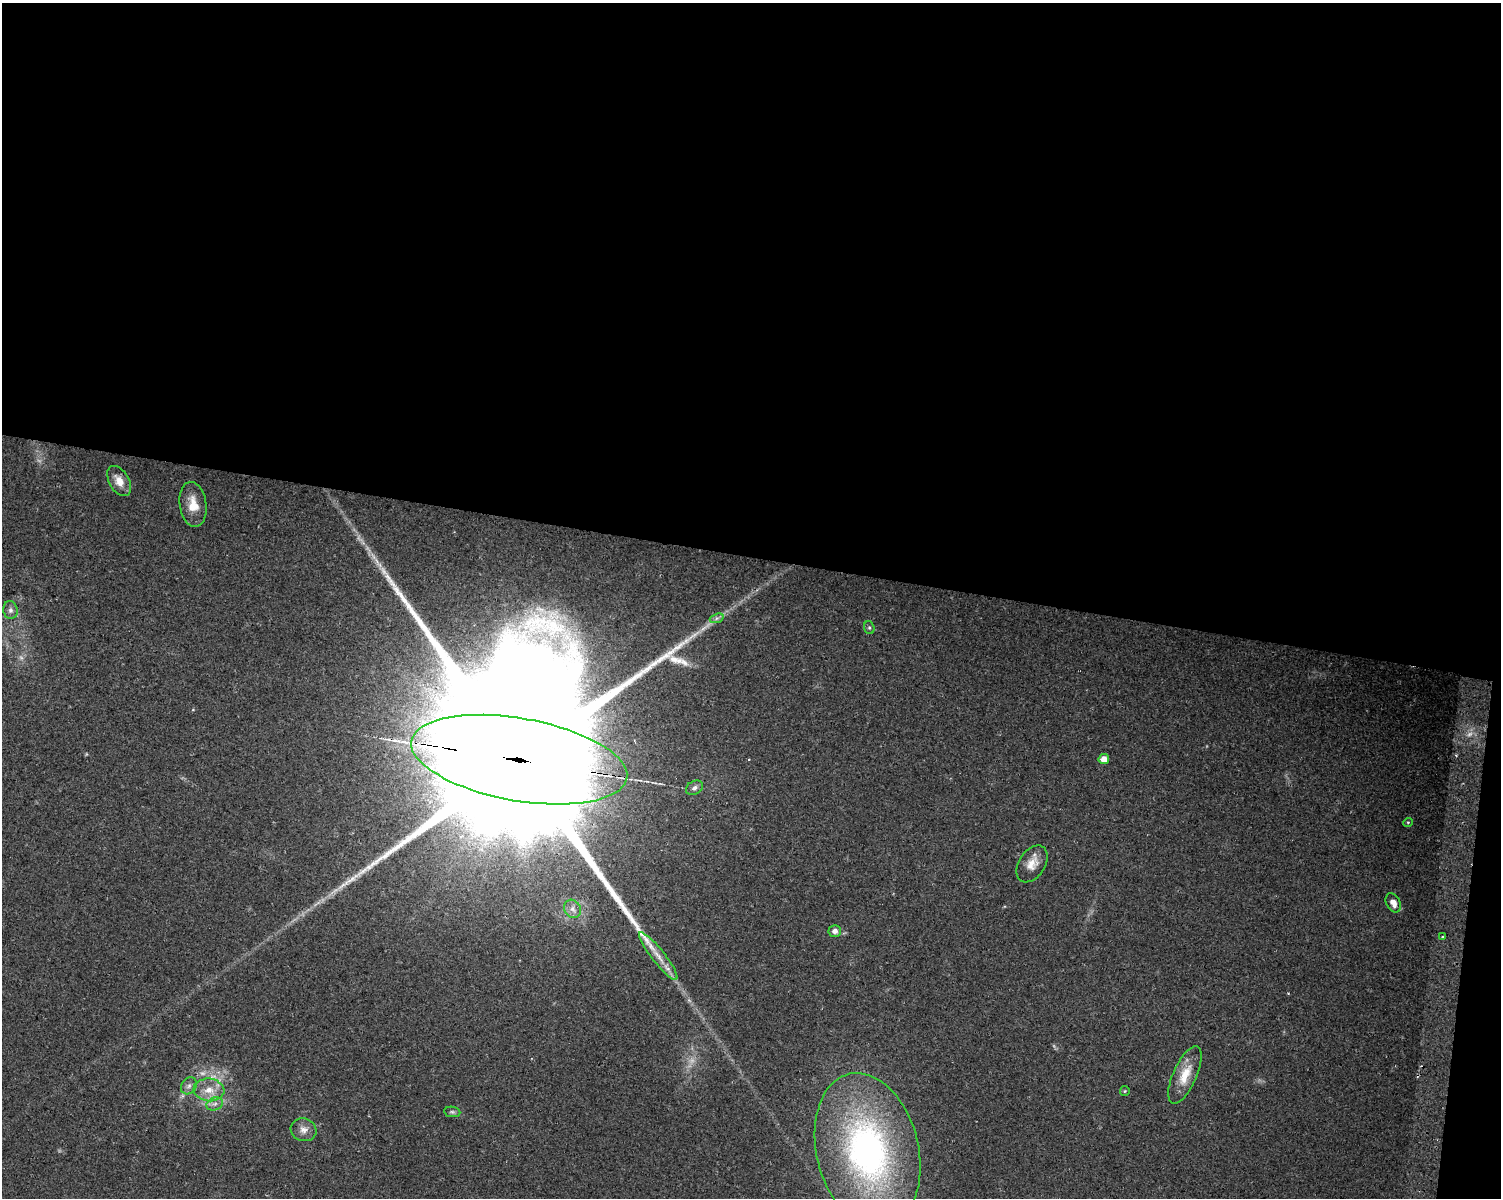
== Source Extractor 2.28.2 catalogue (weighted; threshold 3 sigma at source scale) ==
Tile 3 of 3 x 4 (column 3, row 1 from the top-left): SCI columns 3314-4812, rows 3593-4788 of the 5070 x 4801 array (HDU 1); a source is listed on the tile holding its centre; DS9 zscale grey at full resolution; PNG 1503 x 1200 px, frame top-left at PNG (2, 3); each listed source drawn as its Kron ellipse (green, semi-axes under 4 px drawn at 4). Shown black and unused: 47% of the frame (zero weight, under 2 of 3 exposures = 2% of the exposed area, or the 3 px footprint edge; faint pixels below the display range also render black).
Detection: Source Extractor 2.28.2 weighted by HDU 2 'WHT'; one run over the whole footprint, this tile lists its part. Background 0.0423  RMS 0.011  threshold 0.0477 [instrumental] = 3 sigma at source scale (4.5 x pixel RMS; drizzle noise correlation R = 1.50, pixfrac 1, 0.0396/0.0396 arcsec/px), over >= 5 px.
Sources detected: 30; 6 too faint to see at this stretch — neither listed nor drawn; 1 inside a brighter listed object's ellipse — not listed separately; the other 23 listed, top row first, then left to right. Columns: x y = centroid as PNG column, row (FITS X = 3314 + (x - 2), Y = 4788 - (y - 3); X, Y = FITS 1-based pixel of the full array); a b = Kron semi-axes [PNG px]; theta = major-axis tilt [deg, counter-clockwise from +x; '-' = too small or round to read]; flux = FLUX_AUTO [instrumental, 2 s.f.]
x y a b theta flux
119 481 16 10 -59 12
193 504 22 13 -82 18
10 610 9 7 -80 4.2
717 618 7 4 18 2.8
869 628 6 5 - 1.6
1104 759 5 5 - 10
519 760 109 41 -10 170000
694 788 9 6 30 3.8
1408 822 5 3 - 0.92
1032 864 20 13 57 13
1393 903 10 7 -63 6.7
573 909 9 8 - 5.6
835 931 6 6 - 5.3
1443 937 3 3 - 2.6
658 956 30 6 -52 15
1185 1075 31 11 66 22
189 1086 9 7 52 4.2
209 1090 15 11 -6 15
1125 1091 5 4 - 1.1
215 1104 8 6 21 3.9
452 1112 8 5 -8 2.2
304 1130 13 11 -19 7.8
868 1151 79 51 -77 340
Overlapping masked pixels (flux is a lower limit): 1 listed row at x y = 519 760